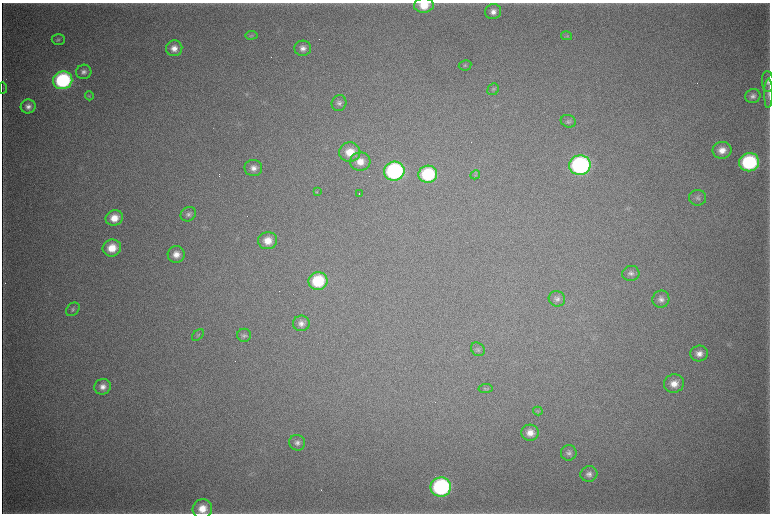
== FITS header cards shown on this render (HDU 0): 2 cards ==
NAXIS1  =                 1536 / length of data axis 1
NAXIS2  =                 1023 / length of data axis 2

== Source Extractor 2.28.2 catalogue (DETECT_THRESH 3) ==
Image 1536 x 1023 px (HDU 0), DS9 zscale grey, zoomed out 1/2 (1 PNG px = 2 x 2 image px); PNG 772 x 516 px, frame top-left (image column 1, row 1022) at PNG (2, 3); each listed source drawn as its Kron ellipse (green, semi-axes under 4 px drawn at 4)
Background 4510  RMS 38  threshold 115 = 3 sigma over >= 5 px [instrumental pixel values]
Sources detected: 62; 6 cannot appear on this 1/2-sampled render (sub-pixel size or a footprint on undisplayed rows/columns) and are neither listed nor drawn; the other 56 listed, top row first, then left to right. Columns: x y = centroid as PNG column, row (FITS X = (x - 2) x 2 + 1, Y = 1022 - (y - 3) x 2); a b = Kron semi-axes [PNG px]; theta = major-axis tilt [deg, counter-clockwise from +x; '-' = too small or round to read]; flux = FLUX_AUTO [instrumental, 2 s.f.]
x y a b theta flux
424 5 10 7 3 1.5e+05
493 12 8 7 - 5.1e+04
251 35 6 4 8 1.5e+04
567 36 5 4 - 1.2e+04
58 39 7 5 1 1.8e+04
174 48 8 8 - 7.1e+04
303 48 8 7 - 5.1e+04
465 65 6 5 - 1.6e+04
84 72 8 7 - 3.8e+04
63 80 9 9 - 1.1e+06
768 82 10 6 -85 3.6e+04
3 88 5 1 - 4.9e+03
493 89 6 5 - 1.7e+04
768 93 15 4 89 2.9e+04
89 96 4 4 - 9.5e+03
753 96 8 7 - 3.8e+04
339 103 8 7 - 3.3e+04
28 106 7 7 - 4.5e+04
568 121 8 6 -20 2.0e+04
722 150 9 8 - 9.1e+04
350 152 10 9 - 1.7e+05
360 162 10 9 - 1.1e+05
749 162 10 9 - 9.1e+05
580 165 11 10 - 1.8e+06
253 168 9 8 - 5.7e+04
394 171 10 9 - 1.4e+06
428 174 9 8 - 6.2e+05
475 175 5 2 - 8.0e+03
317 192 3 2 - 4.9e+03
359 193 2 1 - 2.0e+03
698 198 8 8 - 3.0e+04
188 214 8 7 - 2.9e+04
114 218 9 7 22 1.2e+05
268 241 9 8 - 1.2e+05
112 248 9 8 - 1.6e+05
176 254 8 8 - 7.5e+04
631 273 9 7 7 3.6e+04
318 281 9 8 - 4.5e+05
557 299 8 7 - 3.5e+04
661 299 8 8 - 4.5e+04
73 309 8 5 44 2.1e+04
301 323 8 7 - 4.8e+04
198 335 7 4 43 1.4e+04
244 335 7 6 - 2.2e+04
478 349 7 6 - 2.2e+04
699 354 9 8 - 6.7e+04
674 383 10 9 - 9.0e+04
103 387 8 7 - 5.9e+04
486 389 7 4 7 1.4e+04
538 411 4 4 - 1.2e+04
530 433 8 8 - 8.4e+04
297 443 8 7 - 3.8e+04
569 453 8 7 - 3.4e+04
589 474 8 7 - 4.4e+04
441 487 10 9 - 1.4e+06
202 509 10 9 - 1.4e+05
At the frame edge (FLAGS 8, measured only in part): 4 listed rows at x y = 424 5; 768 82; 768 93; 202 509
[6 sub-pixel or undisplayed-footprint detections neither listed nor drawn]